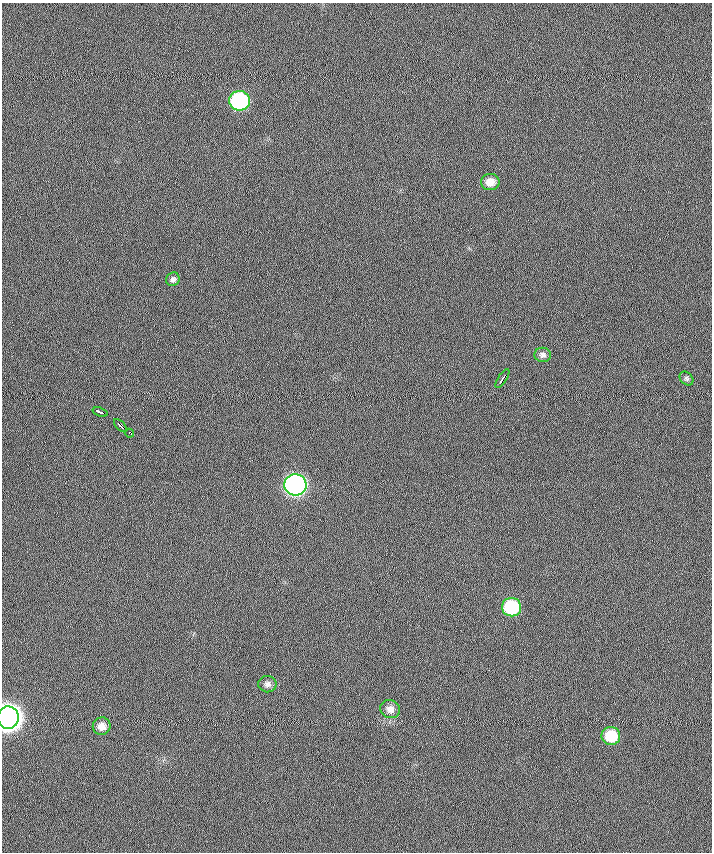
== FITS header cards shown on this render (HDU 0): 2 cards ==
NAXIS1  =                  710 /
NAXIS2  =                  850 /

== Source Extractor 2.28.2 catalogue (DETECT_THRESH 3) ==
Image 710 x 850 px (HDU 0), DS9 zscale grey, 1 PNG px = 1 image px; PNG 714 x 854 px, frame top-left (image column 1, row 850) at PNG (2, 3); each listed source drawn as its Kron ellipse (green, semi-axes under 4 px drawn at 4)
Background 0.357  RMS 7.4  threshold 22.3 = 3 sigma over >= 5 px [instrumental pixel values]
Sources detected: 16; all 16 listed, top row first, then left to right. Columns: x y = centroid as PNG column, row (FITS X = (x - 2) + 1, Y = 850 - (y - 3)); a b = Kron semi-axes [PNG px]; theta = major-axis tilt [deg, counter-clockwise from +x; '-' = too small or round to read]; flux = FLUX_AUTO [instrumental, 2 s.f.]
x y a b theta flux
240 101 10 10 - 75000
490 182 9 8 - 5200
173 279 7 6 - 1300
543 355 8 7 - 1700
686 378 8 6 -47 1100
502 379 11 3 58 3500
100 412 8 3 -19 3600
120 426 8 3 -46 4900
129 433 5 3 - 6200
295 485 11 10 - 240000
512 607 9 9 - 37000
267 684 9 8 - 2200
390 709 10 9 - 3400
8 718 11 10 - 720000
102 726 9 8 - 4200
611 736 9 9 - 16000
At the frame edge (FLAGS 8, measured only in part): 1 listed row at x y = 8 718